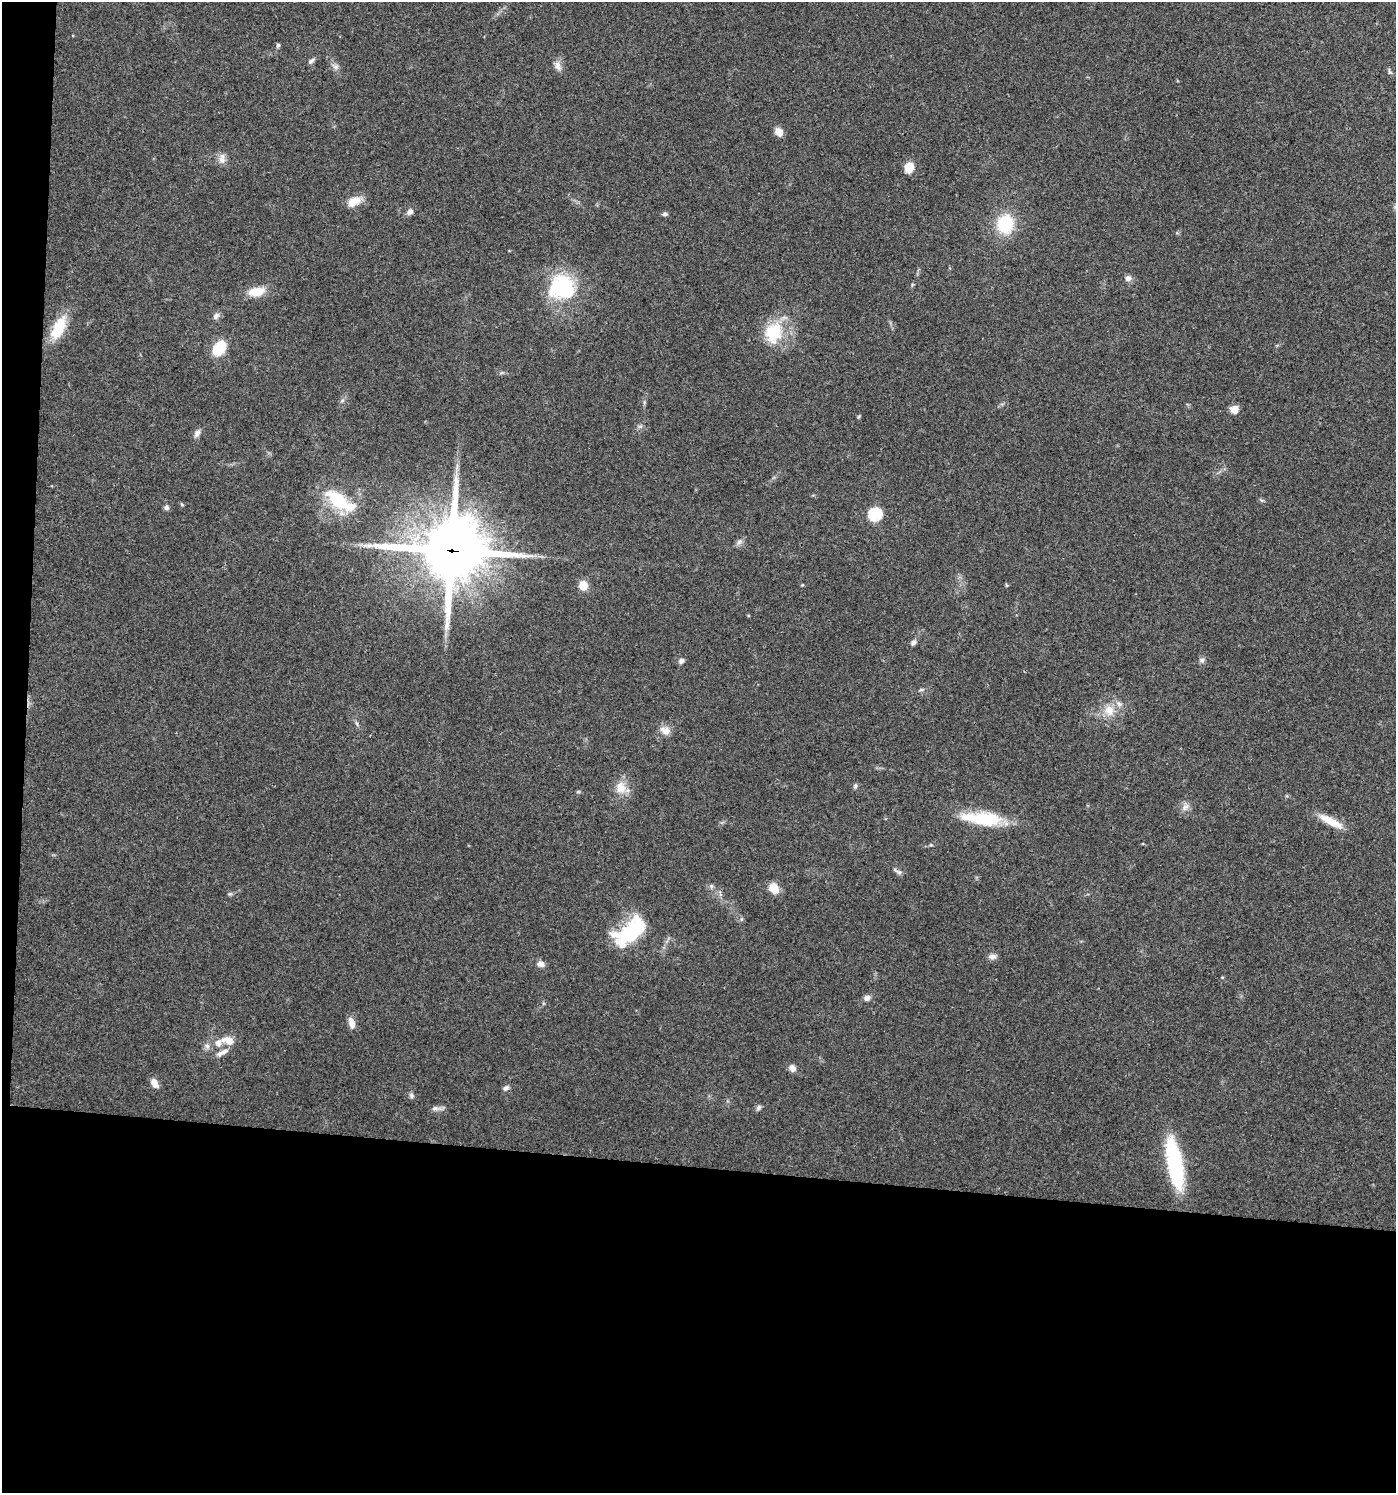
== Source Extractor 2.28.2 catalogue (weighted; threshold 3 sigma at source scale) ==
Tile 7 of 3 x 3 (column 1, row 3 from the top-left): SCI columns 105-1498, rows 5-1495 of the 4500 x 4479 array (HDU 1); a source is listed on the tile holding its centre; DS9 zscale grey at full resolution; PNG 1398 x 1495 px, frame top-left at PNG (2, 2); no overlay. Shown black and unused: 23% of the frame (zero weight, under 3 of 4 exposures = <1% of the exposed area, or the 3 px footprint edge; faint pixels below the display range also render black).
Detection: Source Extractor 2.28.2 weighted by HDU 2 'WHT'; one run over the whole footprint, this tile lists its part. Background 0.0804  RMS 0.0056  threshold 0.0252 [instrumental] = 3 sigma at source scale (4.5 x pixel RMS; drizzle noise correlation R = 1.50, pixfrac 1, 0.05/0.05 arcsec/px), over >= 5 px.
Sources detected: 64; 4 inside a brighter listed object's ellipse — not listed separately; the other 60 listed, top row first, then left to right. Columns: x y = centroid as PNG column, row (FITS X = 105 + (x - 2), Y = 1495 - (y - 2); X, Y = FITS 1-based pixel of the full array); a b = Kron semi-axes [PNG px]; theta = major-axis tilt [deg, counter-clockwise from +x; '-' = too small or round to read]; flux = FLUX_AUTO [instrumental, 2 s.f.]
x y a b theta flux
278 45 6 5 - 0.98
311 61 10 5 38 1.6
335 66 10 7 -28 2.3
558 66 13 8 -70 3.3
1390 72 8 5 -60 1.1
779 132 11 8 -57 4.2
222 159 15 8 85 3.5
909 167 12 10 70 6.4
354 202 18 10 24 7.5
410 212 8 7 - 2.3
665 214 6 5 - 1.5
1005 224 14 13 - 33
1128 278 7 6 - 2.9
562 287 29 28 - 46
256 291 22 11 10 9.5
216 316 10 7 45 2.2
58 328 28 12 63 19
773 333 31 23 73 23
219 348 13 9 54 20
1234 409 9 9 - 4
197 433 11 7 62 2.5
338 500 33 17 -39 30
166 507 6 6 - 1.6
875 514 6 6 - 70
739 542 8 6 61 1.9
451 550 23 21 10 3900
583 585 9 8 - 8.1
1006 585 6 3 -71 0.59
913 642 9 6 53 1.8
1202 660 7 7 - 1.6
681 661 7 6 - 2.1
921 690 6 4 18 0.84
1109 710 16 13 -82 8.5
357 724 6 4 -71 0.95
665 731 13 9 -24 4.7
855 786 6 6 - 1.1
621 787 17 14 -87 8.1
1185 807 13 7 36 2.9
982 819 49 15 -5 31
1331 821 30 8 -27 11
931 845 6 3 -17 0.62
899 872 7 5 43 1.3
711 886 6 5 - 1.1
774 888 11 9 -57 7.8
230 894 6 4 -17 0.84
632 931 35 19 35 47
992 957 11 7 5 2.4
541 964 8 6 -18 3.4
867 998 8 6 13 2.5
351 1023 14 7 -76 4.4
227 1041 19 11 -20 6.6
207 1046 7 6 - 1.8
222 1052 18 6 26 3.6
792 1068 10 8 -61 2.7
155 1083 10 6 -64 4.6
506 1088 8 6 30 1.8
411 1095 7 6 - 1.4
435 1108 10 6 0 2.2
758 1108 7 6 - 1.5
1175 1164 51 14 -79 60
Overlapping masked pixels (flux is a lower limit): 1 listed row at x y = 451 550